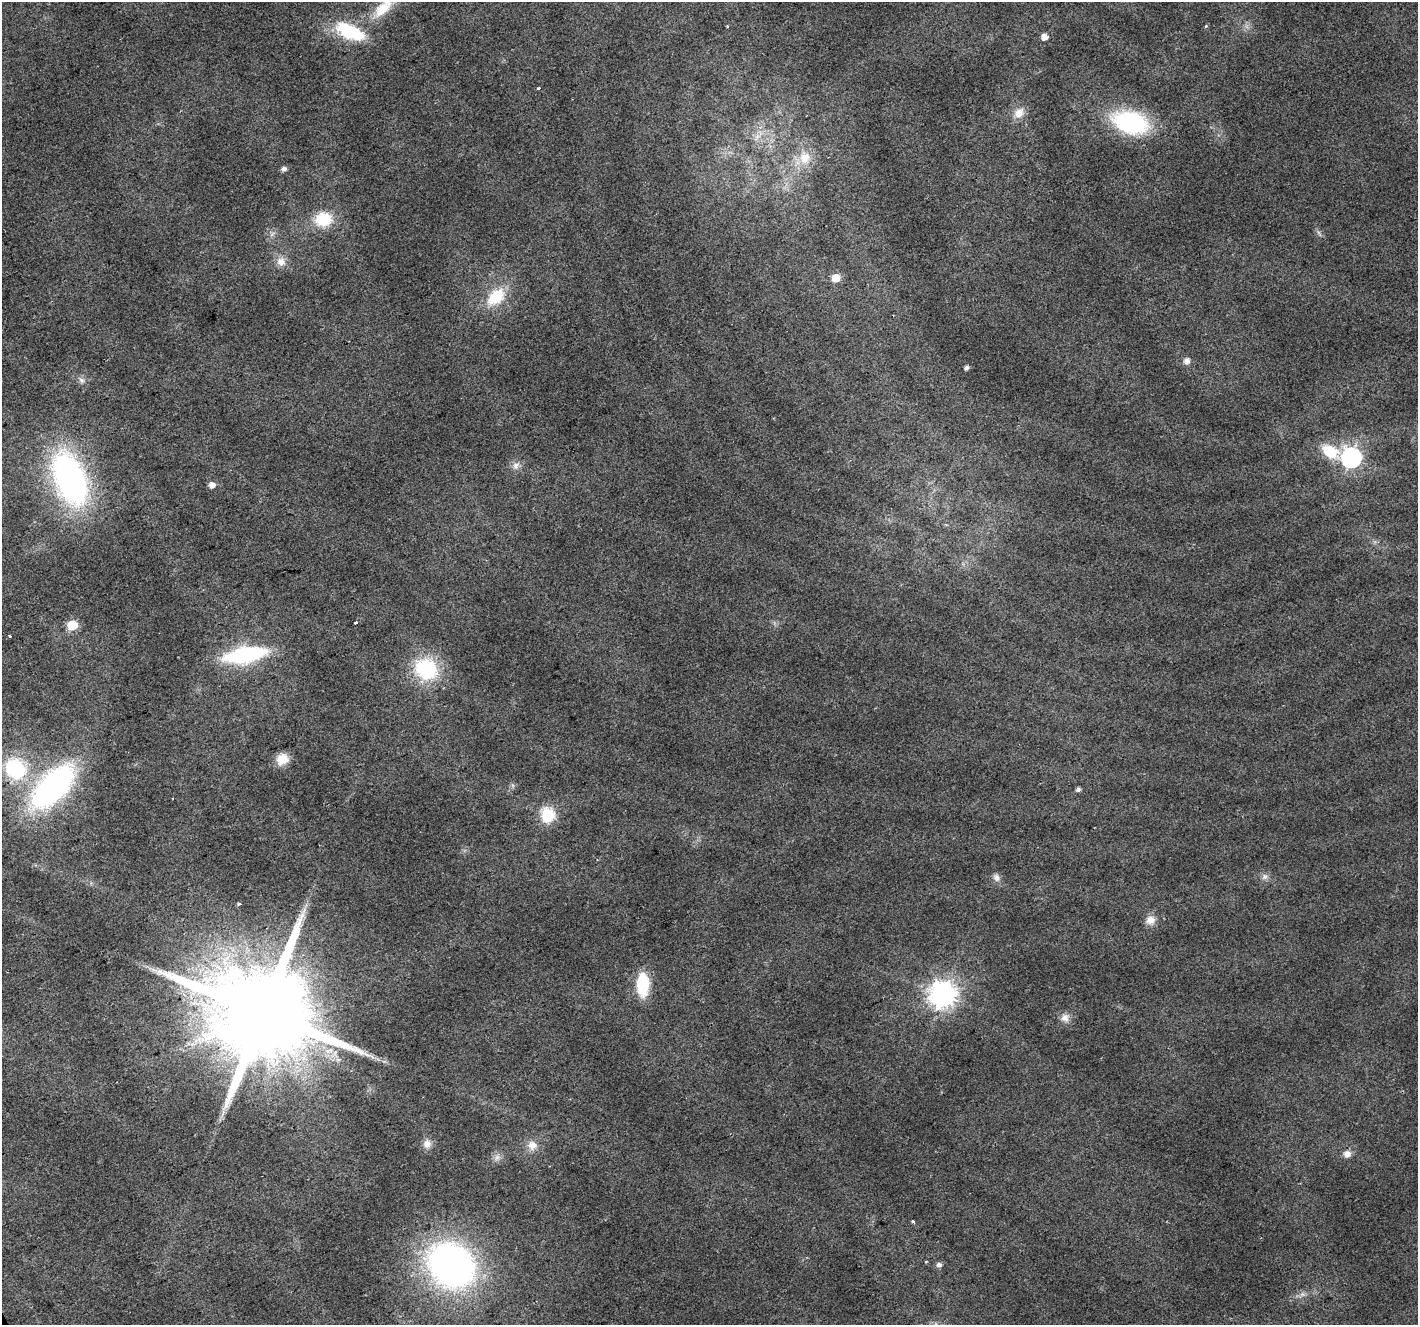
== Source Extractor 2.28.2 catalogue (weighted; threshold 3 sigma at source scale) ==
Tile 7 of 4 x 4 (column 3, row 2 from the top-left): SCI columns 2837-4252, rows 2796-4118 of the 5669 x 5532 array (HDU 1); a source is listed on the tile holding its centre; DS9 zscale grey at full resolution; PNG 1420 x 1327 px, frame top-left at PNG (2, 2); no overlay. Shown black and unused: <1% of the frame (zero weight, under 2 of 3 exposures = <1% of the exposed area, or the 3 px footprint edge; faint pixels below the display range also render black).
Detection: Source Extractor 2.28.2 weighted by HDU 2 'WHT'; one run over the whole footprint, this tile lists its part. Background 0.0315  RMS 0.0071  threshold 0.0318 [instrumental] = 3 sigma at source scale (4.5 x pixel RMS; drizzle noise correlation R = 1.50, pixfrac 1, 0.0396/0.0396 arcsec/px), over >= 5 px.
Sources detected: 48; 1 too faint to see at this stretch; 1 long thin detection or spike segment (spike, bleed or trail) — not listed; the other 46 listed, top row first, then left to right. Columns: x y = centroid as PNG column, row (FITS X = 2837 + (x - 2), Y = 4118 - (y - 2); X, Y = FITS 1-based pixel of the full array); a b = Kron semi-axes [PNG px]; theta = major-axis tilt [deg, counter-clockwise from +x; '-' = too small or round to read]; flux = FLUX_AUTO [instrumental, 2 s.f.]
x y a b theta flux
383 8 34 14 45 24
1206 26 5 4 - 0.81
349 31 31 14 -25 45
1044 37 5 5 - 6.2
538 88 3 3 - 2.7
1019 113 16 12 39 8.3
1131 122 34 20 -16 92
805 158 18 16 79 14
284 169 5 4 - 3.1
323 219 20 16 9 26
281 262 13 12 - 6.9
836 278 6 6 - 15
496 297 24 15 40 26
1187 361 6 5 - 4.8
966 368 4 4 - 2.5
82 380 9 7 -51 2.8
1330 451 25 14 -29 22
1351 457 8 8 - 360
516 466 10 8 74 3.8
70 478 42 23 -69 270
212 485 5 5 - 5.3
356 622 3 3 - 1.7
72 625 6 6 - 38
10 636 3 3 - 3.6
245 655 39 14 10 85
426 669 23 20 -29 58
282 759 13 11 26 10
15 769 22 20 -41 53
53 786 48 25 47 180
1078 789 5 4 - 2.4
548 815 14 13 - 25
996 877 10 9 - 3.6
1265 877 9 8 - 3
238 904 5 3 - 0.92
1150 920 12 11 - 6.3
643 984 21 11 -89 36
943 995 9 9 - 790
264 1012 30 23 14 21000
1065 1018 11 11 - 5.4
427 1144 12 11 - 5.4
532 1145 13 10 8 6.7
1347 1154 10 9 - 4.3
497 1157 10 7 50 3.4
913 1221 3 3 - 1.4
451 1265 43 35 -39 300
939 1265 7 6 - 2.6
Isophote crosses this tile's border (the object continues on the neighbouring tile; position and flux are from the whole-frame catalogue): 1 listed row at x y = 383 8